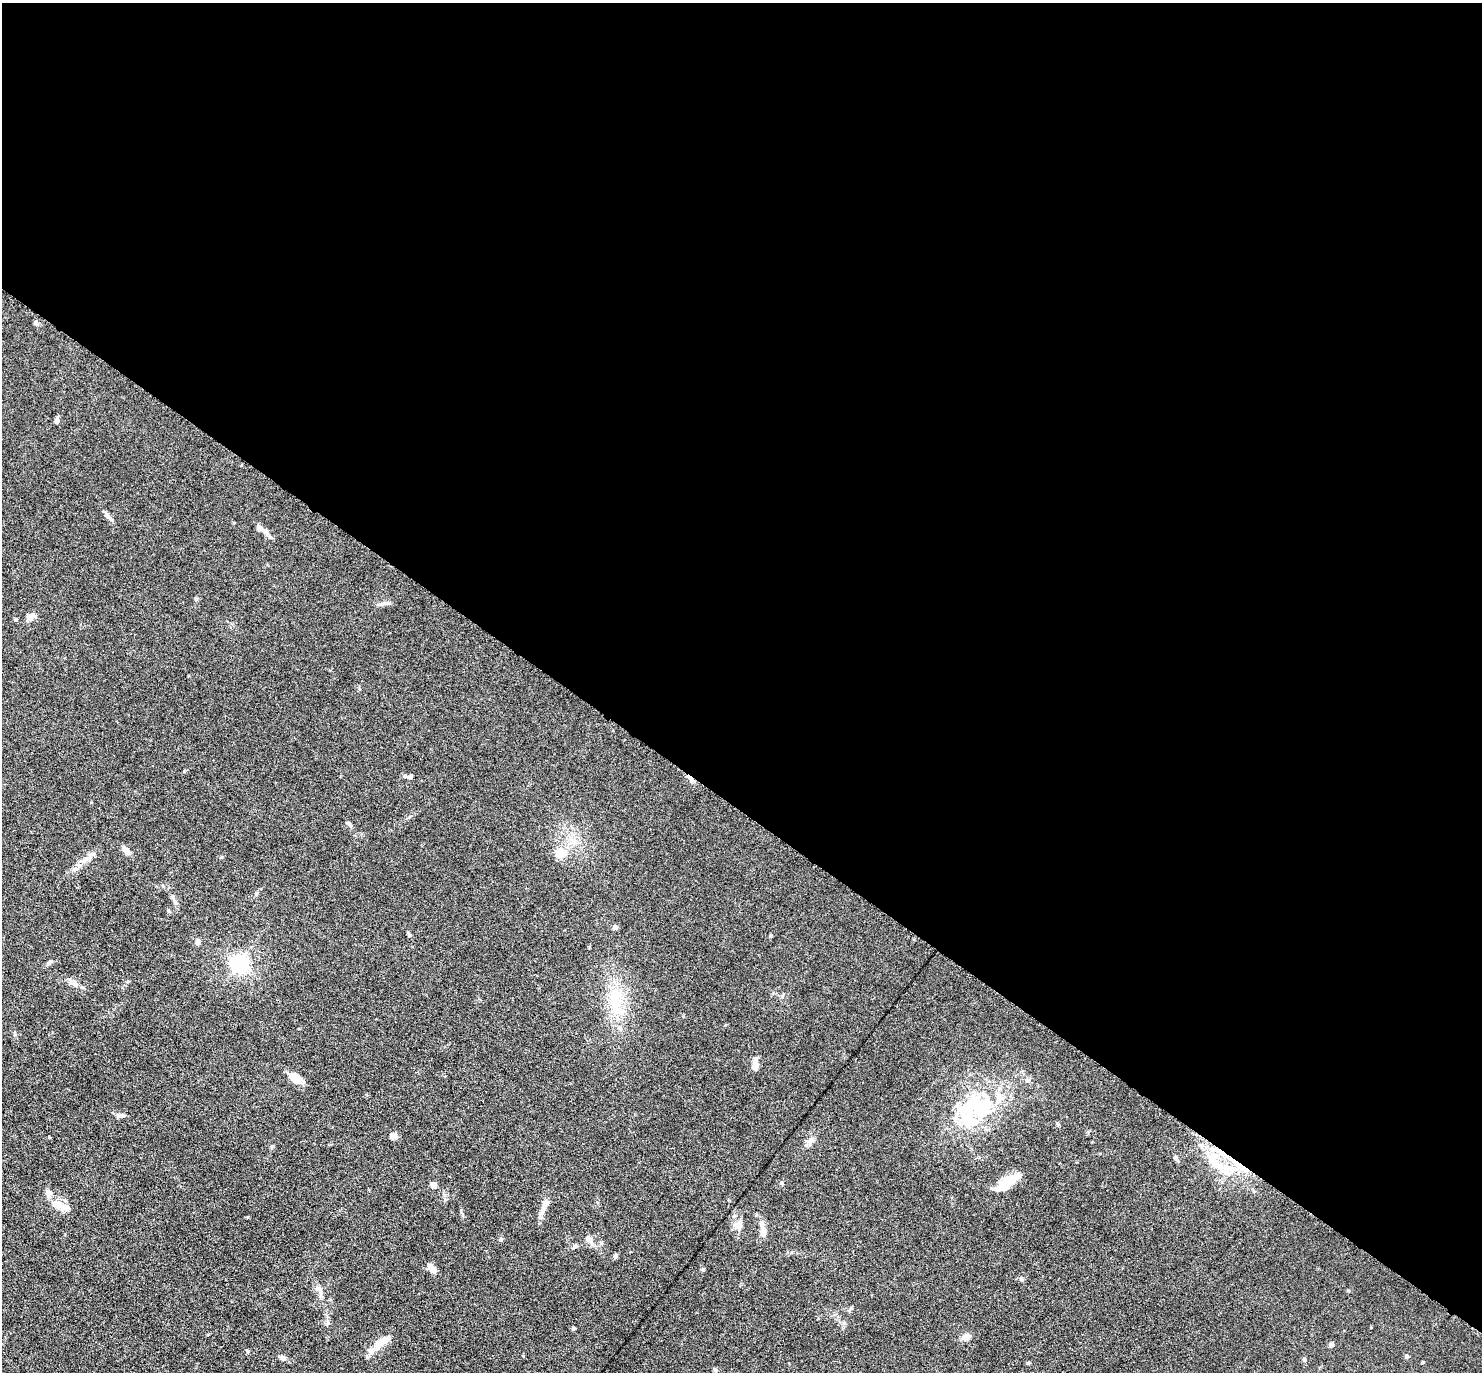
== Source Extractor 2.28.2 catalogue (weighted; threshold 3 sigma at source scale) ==
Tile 3 of 4 x 4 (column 3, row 1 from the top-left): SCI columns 3002-4481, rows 4556-5925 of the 6088 x 6079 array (HDU 1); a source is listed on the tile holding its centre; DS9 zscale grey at full resolution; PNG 1484 x 1374 px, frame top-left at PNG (2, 3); no overlay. Shown black and unused: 59% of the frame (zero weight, under 3 of 6 exposures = <1% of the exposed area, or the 3 px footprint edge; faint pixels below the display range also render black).
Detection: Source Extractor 2.28.2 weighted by HDU 2 'WHT'; one run over the whole footprint, this tile lists its part. Background 0.0331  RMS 0.0038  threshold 0.0154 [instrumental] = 3 sigma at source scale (4.09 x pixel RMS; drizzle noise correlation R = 1.36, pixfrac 0.8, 0.05/0.05 arcsec/px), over >= 5 px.
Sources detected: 62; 2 inside a brighter object's white glare — not listed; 5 inside a brighter listed object's ellipse — not listed separately; the other 55 listed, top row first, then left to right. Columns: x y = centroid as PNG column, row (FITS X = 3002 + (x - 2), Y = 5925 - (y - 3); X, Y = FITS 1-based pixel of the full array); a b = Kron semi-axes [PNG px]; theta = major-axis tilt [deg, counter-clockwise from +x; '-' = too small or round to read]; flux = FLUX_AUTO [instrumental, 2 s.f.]
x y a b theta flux
35 322 6 6 - 0.7
57 420 7 6 - 0.81
107 514 17 4 -54 1.3
260 528 10 7 -26 1.4
382 604 13 5 20 1.2
31 616 12 8 23 1.6
16 619 5 4 - 0.45
410 777 7 5 10 0.71
691 779 11 4 -47 1.5
126 850 14 6 -52 1.7
560 853 5 5 - 20
88 858 11 6 45 1.7
175 902 6 5 - 0.64
615 927 5 5 - 1.2
410 935 5 4 - 0.49
198 942 8 5 77 1
49 963 10 4 35 0.83
239 963 6 6 - 140
75 984 9 7 -12 1.4
615 1010 12 11 - 4.4
620 1028 6 5 - 0.7
755 1065 10 6 89 3.3
297 1079 18 8 -28 4.4
1028 1080 7 6 - 0.86
978 1109 48 27 63 28
121 1115 12 5 -7 1.2
1058 1124 5 5 - 0.5
393 1136 8 7 - 1.9
811 1140 9 5 60 1.2
1176 1157 6 5 - 0.55
1215 1162 37 13 -44 12
1243 1168 19 8 -25 5.3
1006 1183 27 10 40 9.5
433 1185 7 6 - 1.5
545 1204 13 8 48 2.2
57 1205 23 8 -32 3.7
738 1227 12 7 -62 2
763 1230 21 7 -77 3.1
501 1239 5 5 - 0.47
589 1239 11 7 -58 1.9
575 1246 7 5 29 0.76
615 1256 5 4 - 0.79
432 1268 11 6 -46 2.6
703 1270 5 4 - 0.46
1021 1279 6 4 -47 0.49
321 1293 11 5 -76 1.4
574 1328 5 4 - 0.44
966 1337 10 6 15 2.5
383 1341 25 8 34 5
1331 1344 6 5 - 0.85
1407 1356 5 4 - 0.5
282 1358 9 6 -28 1.3
1304 1359 6 5 - 0.62
1028 1363 5 4 - 0.39
716 1370 7 4 -29 0.63
Overlapping masked pixels (flux is a lower limit): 3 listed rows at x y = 691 779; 1215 1162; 1243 1168
Unlisted compact peaks at least as high as the median listed source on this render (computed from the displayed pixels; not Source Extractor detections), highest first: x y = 782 1183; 770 936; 349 823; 272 1146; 1423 1362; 851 1308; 221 857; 461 1211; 15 1034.